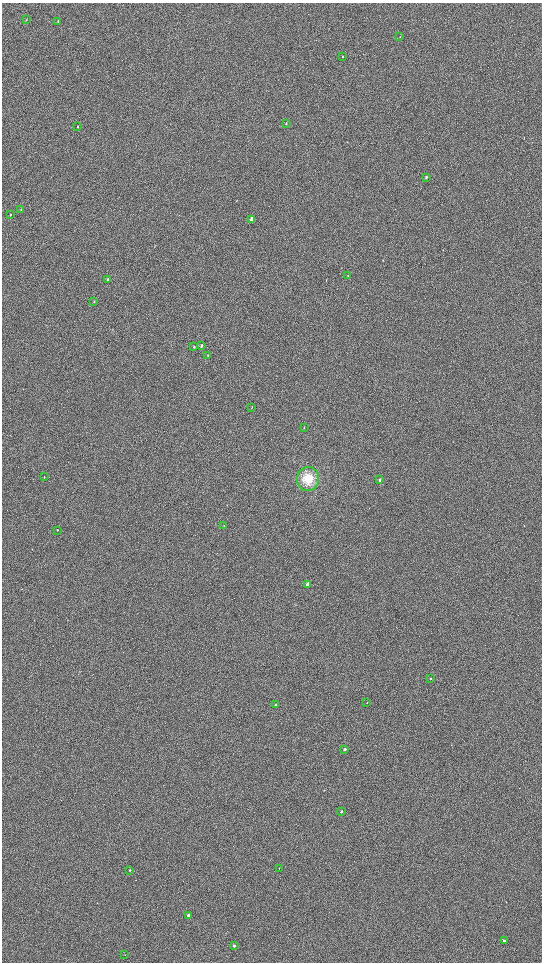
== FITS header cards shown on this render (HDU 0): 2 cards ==
NAXIS1  =                 1080 / length of data axis 1
NAXIS2  =                 1920 / length of data axis 2

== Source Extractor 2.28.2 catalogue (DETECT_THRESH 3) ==
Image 1080 x 1920 px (HDU 0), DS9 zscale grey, zoomed out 1/2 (1 PNG px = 2 x 2 image px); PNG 544 x 964 px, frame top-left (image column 1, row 1919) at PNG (2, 3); each listed source drawn as its Kron ellipse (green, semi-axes under 4 px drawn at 4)
Background 898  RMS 120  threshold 365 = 3 sigma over >= 5 px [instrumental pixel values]
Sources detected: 35; all 35 listed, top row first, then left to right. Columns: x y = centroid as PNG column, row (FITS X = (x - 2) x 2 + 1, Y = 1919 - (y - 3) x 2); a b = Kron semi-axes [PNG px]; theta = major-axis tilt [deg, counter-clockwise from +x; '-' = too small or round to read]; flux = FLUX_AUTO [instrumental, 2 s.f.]
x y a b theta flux
26 20 3 2 - 12000
58 21 3 2 - 17000
400 37 3 2 - 6800
343 56 3 2 - 15000
286 124 3 2 - 14000
78 126 3 2 - 13000
426 177 3 2 - 27000
21 210 3 2 - 9100
10 215 3 2 - 11000
252 219 3 2 - 190000
348 276 4 2 - 11000
108 279 3 2 - 32000
94 301 3 2 - 10000
201 346 3 3 - 30000
194 347 3 2 - 16000
208 355 3 2 - 9400
252 407 3 2 - 8900
304 427 3 2 - 8600
44 477 2 2 - 8000
308 479 12 11 - 430000
380 480 3 2 - 41000
224 526 2 1 - 6300
57 530 3 2 - 7800
308 584 3 2 - 180000
431 679 2 2 - 20000
367 702 2 2 - 9200
275 705 2 2 - 16000
345 749 3 2 - 53000
341 812 2 2 - 41000
279 868 2 1 - 6900
130 870 2 2 - 20000
189 915 2 2 - 110000
504 940 2 2 - 42000
234 946 2 2 - 63000
125 955 2 1 - 5600